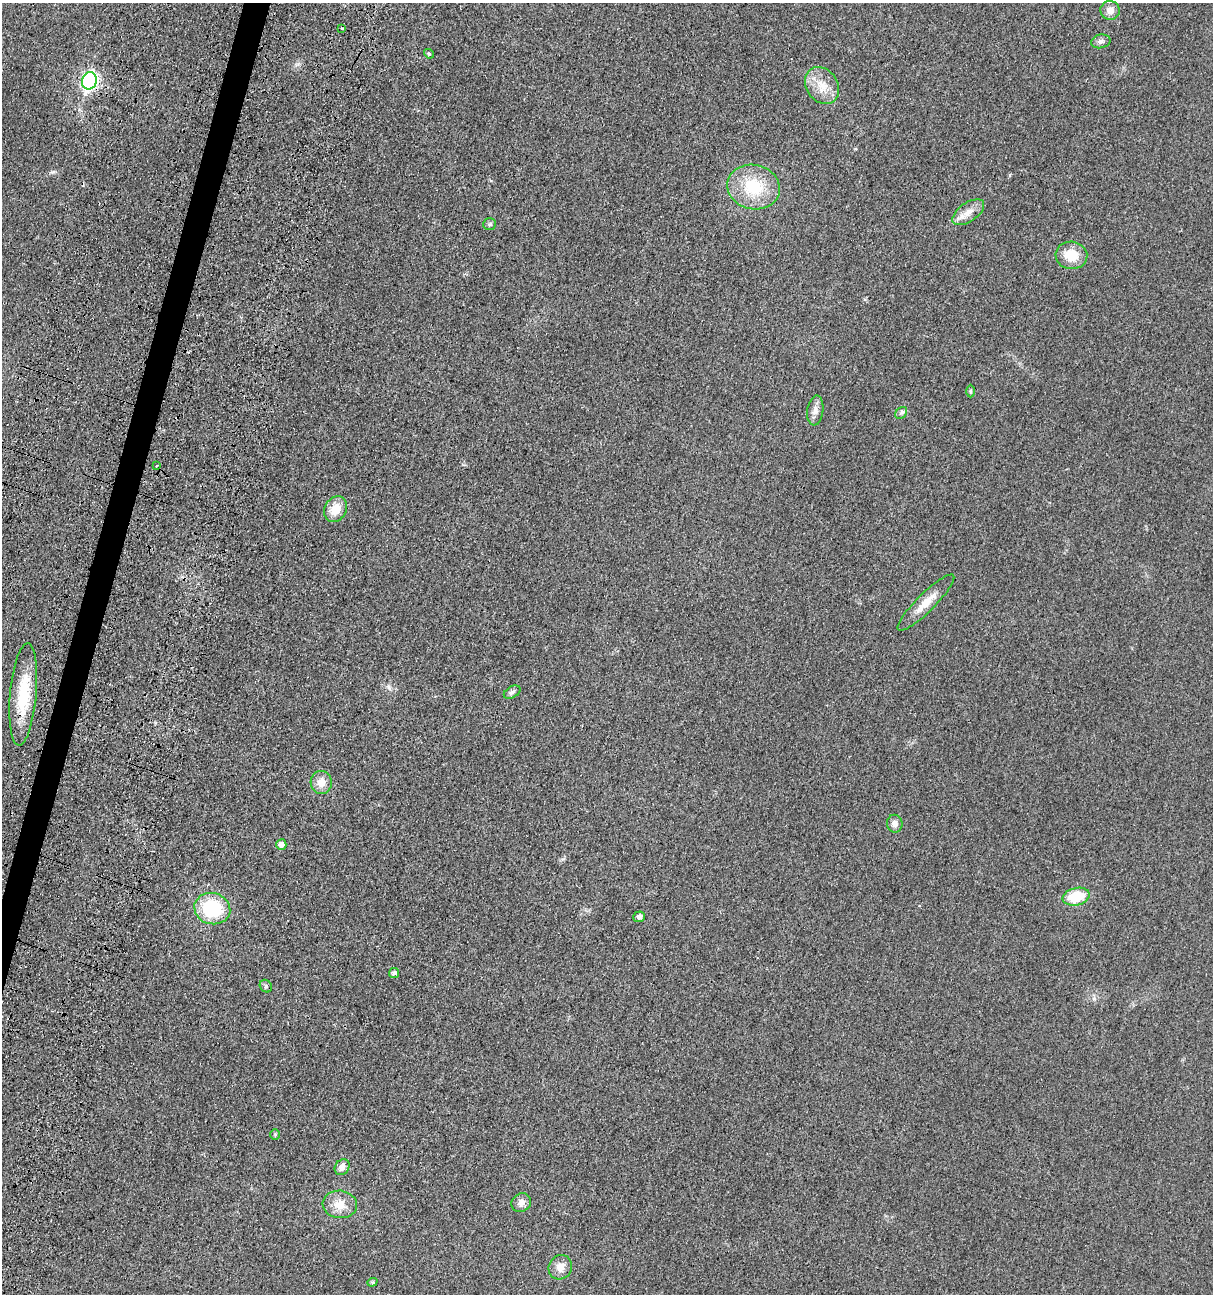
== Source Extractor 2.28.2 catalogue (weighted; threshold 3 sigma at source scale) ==
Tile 7 of 4 x 4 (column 3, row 2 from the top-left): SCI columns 2846-4056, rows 2761-4052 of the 5538 x 5518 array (HDU 1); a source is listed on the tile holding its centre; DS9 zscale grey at full resolution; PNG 1215 x 1296 px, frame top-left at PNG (2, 3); each listed source drawn as its Kron ellipse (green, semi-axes under 4 px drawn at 4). Shown black and unused: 2% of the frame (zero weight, under 3 of 4 exposures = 11% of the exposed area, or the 3 px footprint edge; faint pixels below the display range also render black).
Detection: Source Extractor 2.28.2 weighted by HDU 2 'WHT'; one run over the whole footprint, this tile lists its part. Background 0.0292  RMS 0.0053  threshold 0.024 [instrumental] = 3 sigma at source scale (4.5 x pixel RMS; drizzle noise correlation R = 1.50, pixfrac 1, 0.05/0.05 arcsec/px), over >= 5 px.
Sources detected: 32; all 32 listed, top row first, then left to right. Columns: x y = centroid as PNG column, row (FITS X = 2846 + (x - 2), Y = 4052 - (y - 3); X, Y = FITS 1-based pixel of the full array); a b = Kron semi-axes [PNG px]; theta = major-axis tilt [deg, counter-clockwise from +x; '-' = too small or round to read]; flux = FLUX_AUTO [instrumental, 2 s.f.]
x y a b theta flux
1110 10 10 9 - 3.7
342 29 3 2 - 0.86
1101 41 10 7 11 2
429 54 5 4 - 0.71
89 81 9 7 74 140
822 85 20 15 -55 9.1
753 187 26 22 -13 24
968 212 18 9 35 5.4
489 224 6 5 - 0.98
1071 255 16 13 -7 11
971 391 6 4 90 0.72
815 411 15 8 83 3.2
901 413 7 5 42 1.2
156 465 3 3 - 1
335 509 14 10 59 8.6
926 603 39 9 45 8.5
512 692 9 5 30 1.3
23 694 51 13 85 24
321 782 11 10 - 5.6
895 824 9 7 -81 2.9
281 845 5 5 - 3.4
1076 897 14 8 13 18
212 909 18 15 -15 31
639 917 6 5 - 2.2
394 973 5 5 - 1.5
266 986 7 5 -48 1.2
275 1135 5 4 - 0.75
342 1167 8 7 - 3.3
521 1203 10 9 - 3.2
340 1204 17 14 -6 7.8
560 1267 12 11 - 4.7
372 1282 5 4 - 0.64
Overlapping masked pixels (flux is a lower limit): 2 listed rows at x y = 89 81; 23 694
Unlisted compact peaks at least as high as the median listed source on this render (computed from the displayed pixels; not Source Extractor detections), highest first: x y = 53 172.